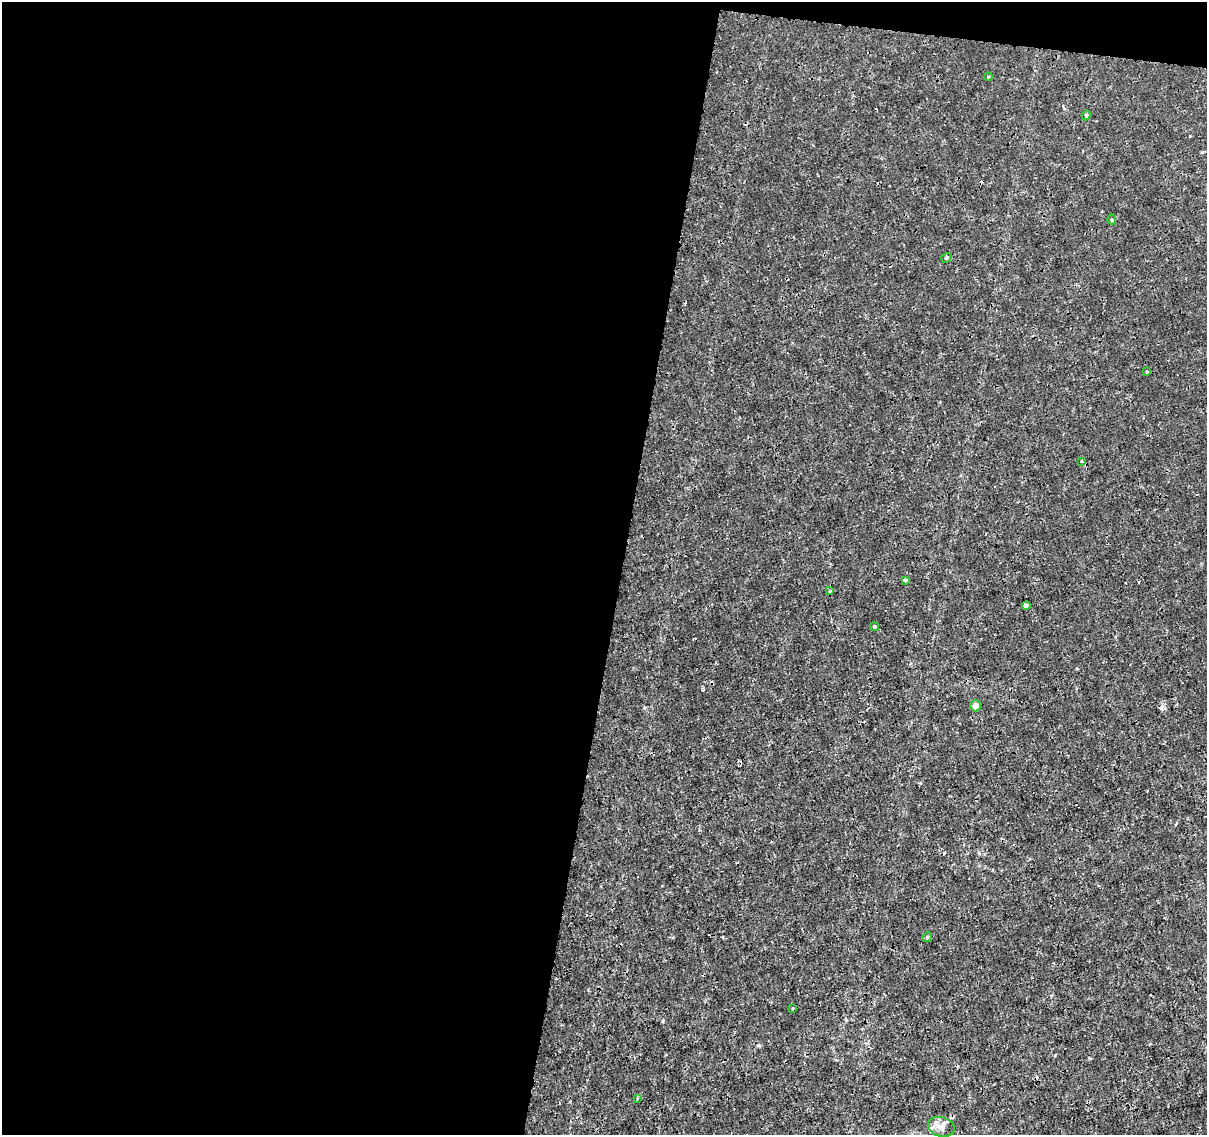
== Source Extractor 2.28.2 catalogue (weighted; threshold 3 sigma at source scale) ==
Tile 1 of 4 x 4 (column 1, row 1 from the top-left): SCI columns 10-1214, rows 3683-4815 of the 4830 x 5040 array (HDU 1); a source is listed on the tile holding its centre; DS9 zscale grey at full resolution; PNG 1209 x 1137 px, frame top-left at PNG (2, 2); each listed source drawn as its Kron ellipse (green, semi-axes under 4 px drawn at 4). Shown black and unused: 53% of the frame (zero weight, under 3 of 4 exposures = <1% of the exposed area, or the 3 px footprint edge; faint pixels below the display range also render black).
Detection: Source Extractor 2.28.2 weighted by HDU 2 'WHT'; one run over the whole footprint, this tile lists its part. Background -8.36e-05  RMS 7.9e-04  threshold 0.00354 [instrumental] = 3 sigma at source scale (4.5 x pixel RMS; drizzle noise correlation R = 1.50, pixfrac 1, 0.0396/0.0396 arcsec/px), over >= 5 px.
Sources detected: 16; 1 cosmic-ray / hot-pixel residue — neither listed nor drawn; the other 15 listed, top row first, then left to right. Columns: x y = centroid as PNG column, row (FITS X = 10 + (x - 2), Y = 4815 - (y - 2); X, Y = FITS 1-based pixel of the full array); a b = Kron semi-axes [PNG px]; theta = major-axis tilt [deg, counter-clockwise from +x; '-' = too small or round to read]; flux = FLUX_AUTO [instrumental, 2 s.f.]
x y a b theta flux
988 77 4 3 - 0.076
1086 115 5 4 - 0.11
1112 220 5 3 - 0.12
946 258 5 4 - 0.13
1147 372 3 3 - 0.09
1081 461 3 2 - 0.093
905 580 3 3 - 0.33
830 591 3 3 - 0.1
1026 606 4 3 - 0.28
874 627 4 3 - 0.13
975 706 5 5 - 0.42
927 937 5 4 - 0.11
793 1008 3 2 - 0.065
637 1098 4 3 - 0.08
941 1127 13 9 -16 0.52